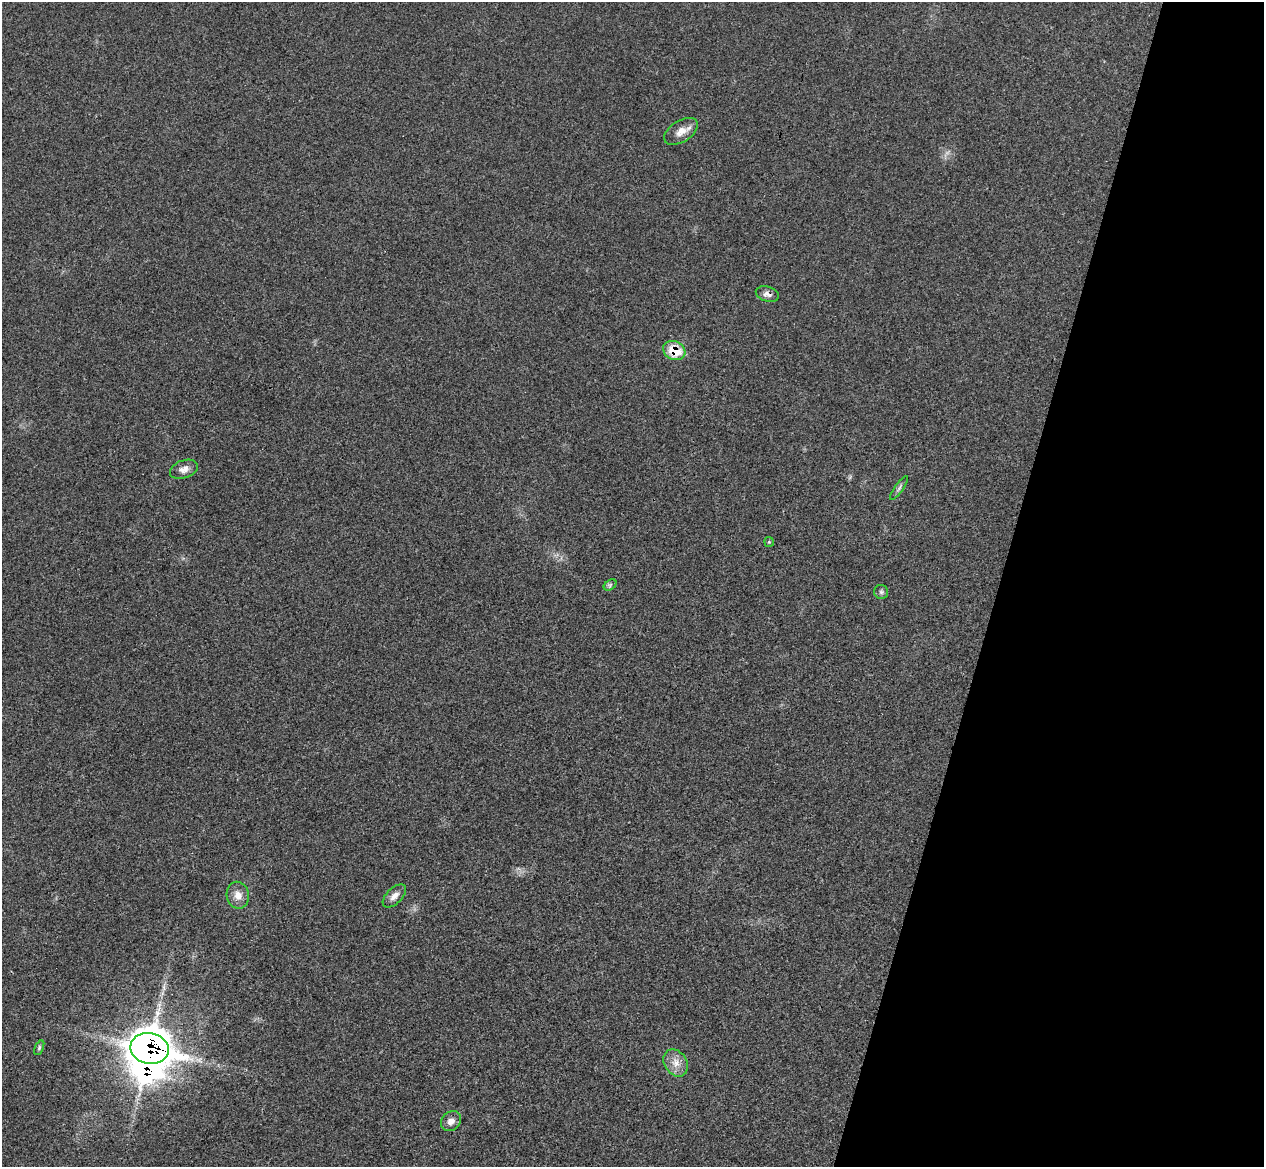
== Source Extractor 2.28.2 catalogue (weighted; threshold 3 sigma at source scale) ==
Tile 8 of 4 x 4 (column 4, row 2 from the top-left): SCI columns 3803-5064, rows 2632-3796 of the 5084 x 5145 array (HDU 1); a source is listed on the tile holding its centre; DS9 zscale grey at full resolution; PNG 1266 x 1169 px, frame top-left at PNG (2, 2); each listed source drawn as its Kron ellipse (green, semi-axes under 4 px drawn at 4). Shown black and unused: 21% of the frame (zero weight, under 3 of 4 exposures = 6% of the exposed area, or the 3 px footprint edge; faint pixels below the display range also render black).
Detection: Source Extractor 2.28.2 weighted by HDU 2 'WHT'; one run over the whole footprint, this tile lists its part. Background 0.0253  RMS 0.0061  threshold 0.0274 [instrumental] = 3 sigma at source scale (4.5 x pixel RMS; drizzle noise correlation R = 1.50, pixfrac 1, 0.05/0.05 arcsec/px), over >= 5 px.
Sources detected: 16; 1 too faint to see at this stretch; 1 inside a brighter object's white glare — neither listed nor drawn; the other 14 listed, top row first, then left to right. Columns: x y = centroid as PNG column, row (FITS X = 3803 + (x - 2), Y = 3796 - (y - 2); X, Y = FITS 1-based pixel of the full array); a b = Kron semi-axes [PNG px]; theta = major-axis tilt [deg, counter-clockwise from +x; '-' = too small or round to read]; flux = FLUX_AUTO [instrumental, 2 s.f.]
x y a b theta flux
681 131 19 10 32 6.3
767 294 12 7 -17 2.9
674 351 11 9 -27 17
184 469 14 8 19 4
899 488 14 4 55 1.7
769 542 5 5 - 0.77
610 585 7 4 35 1.1
881 592 7 7 - 1.5
238 895 13 11 -78 5.9
394 896 14 7 45 4.1
39 1048 8 4 64 1
150 1048 19 15 -10 1200
676 1063 14 11 -56 6.3
451 1121 11 9 44 4
Overlapping masked pixels (flux is a lower limit): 3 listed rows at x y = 767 294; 674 351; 150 1048